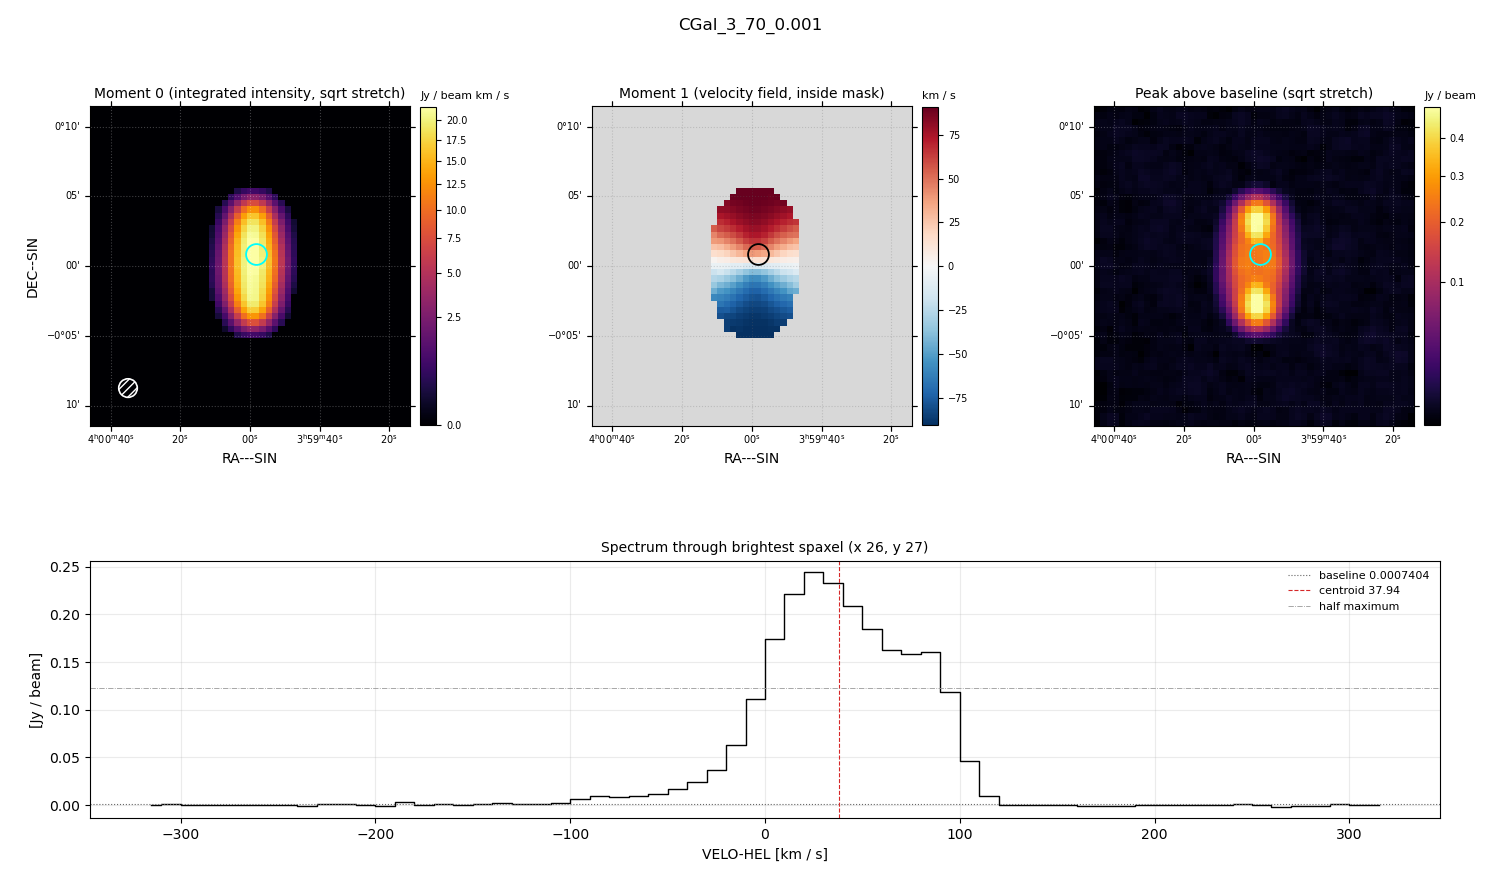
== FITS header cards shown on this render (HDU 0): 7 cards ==
OBJECT  = 'CGal_3_70_0.001'
BUNIT   = 'JY/BEAM '           /
CTYPE1  = 'RA---SIN'           /
CTYPE2  = 'DEC--SIN'           /
CTYPE3  = 'VELO-HEL'           /
NAXIS3  =                   64 / length of data axis 3
CUNIT3  = 'km/s    '           /

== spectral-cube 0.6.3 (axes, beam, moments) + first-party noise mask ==
SpectralCube HDU 0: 64 channels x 51 x 51 spaxels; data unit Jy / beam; figure title: CGal_3_70_0.001
Units: BUNIT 'JY/BEAM' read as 'Jy/beam' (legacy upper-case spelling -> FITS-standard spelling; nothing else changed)
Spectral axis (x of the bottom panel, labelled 'VELO-HEL [km / s]'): -315 .. 315 km / s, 64 channels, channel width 10 km / s
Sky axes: RA---SIN/DEC--SIN; field 22.9' x 22.9' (27 arcsec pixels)
Beam (drawn as the hatched ellipse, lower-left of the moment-0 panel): BMAJ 80 arcsec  BMIN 80 arcsec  BPA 0 deg
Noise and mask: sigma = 1.0e-03 Jy / beam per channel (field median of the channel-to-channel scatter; agrees with the line-free scatter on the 2312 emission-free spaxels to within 1%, no correlation factor applied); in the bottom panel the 42 channels outside the line sit about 6.8e-04 Jy / beam below the dotted baseline and wiggle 6.4e-04 Jy / beam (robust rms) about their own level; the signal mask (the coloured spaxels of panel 2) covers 11% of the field
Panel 1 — Moment 0 (line voxels x channel width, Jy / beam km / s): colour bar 0 .. 21.8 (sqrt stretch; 0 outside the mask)
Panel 2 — Moment 1 (intensity-weighted velocity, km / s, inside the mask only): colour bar -91 .. 91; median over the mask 3
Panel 3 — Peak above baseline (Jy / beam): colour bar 0.00139 .. 0.49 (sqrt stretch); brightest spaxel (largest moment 0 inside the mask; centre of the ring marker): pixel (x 26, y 27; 0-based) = FK5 03h59m58s +00d01m00s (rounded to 2 s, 30 arcsec steps: no finer than the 27 arcsec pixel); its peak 0.243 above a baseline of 0.0007404
Panel 4 — spectrum at that spaxel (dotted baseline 0.0007404 Jy / beam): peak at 25 km / s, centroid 37.94 km / s (red dashed line; intensity-weighted over the run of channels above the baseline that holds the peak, -120 .. 120 km / s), W50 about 90 km / s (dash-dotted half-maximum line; edge to edge of the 9 channels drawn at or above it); detected line -100 .. 120 km / s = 22 of 64 channels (34%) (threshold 4 sigma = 0.004 Jy / beam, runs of >= 3 channels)